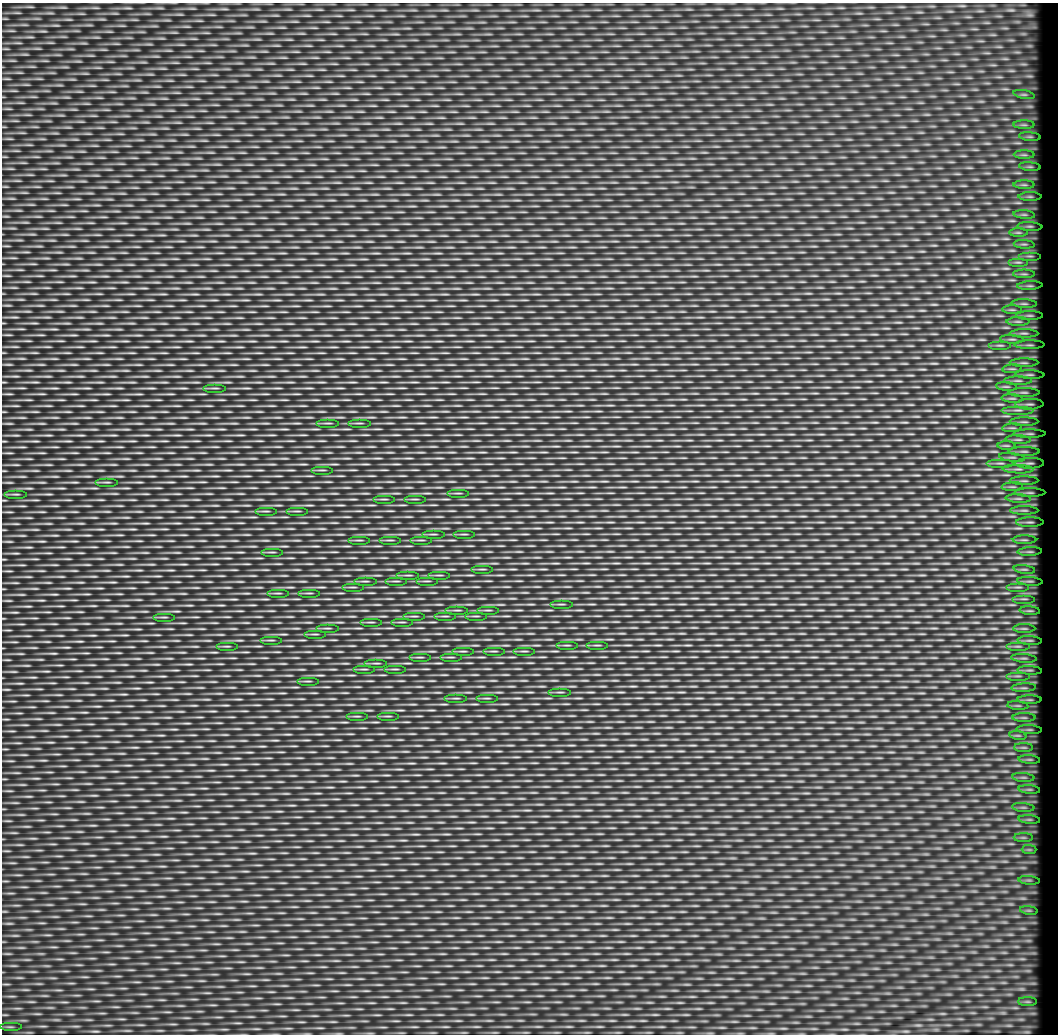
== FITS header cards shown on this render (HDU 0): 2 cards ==
NAXIS1  =                 1056
NAXIS2  =                 1032

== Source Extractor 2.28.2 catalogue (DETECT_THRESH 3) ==
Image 1056 x 1032 px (HDU 0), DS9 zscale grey, 1 PNG px = 1 image px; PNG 1060 x 1036 px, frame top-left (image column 1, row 1032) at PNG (2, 3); each listed source drawn as its Kron ellipse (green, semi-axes under 4 px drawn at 4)
Background 0.528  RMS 0.27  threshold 0.825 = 3 sigma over >= 5 px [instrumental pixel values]
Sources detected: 134; all 134 listed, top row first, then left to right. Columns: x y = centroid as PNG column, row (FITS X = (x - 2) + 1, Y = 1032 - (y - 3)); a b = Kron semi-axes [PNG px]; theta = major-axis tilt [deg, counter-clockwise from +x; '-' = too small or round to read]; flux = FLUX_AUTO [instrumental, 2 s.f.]
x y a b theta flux
1024 94 11 4 -11 45
1024 125 10 4 0 45
1030 137 11 4 -5 45
1024 155 10 4 0 46
1030 167 11 4 -5 46
1024 185 10 4 0 46
1030 197 11 4 0 48
1024 214 11 4 -5 47
1030 226 12 4 -3 51
1018 232 9 4 0 40
1024 244 10 4 -4 43
1030 256 11 4 0 46
1018 262 10 4 0 43
1024 274 11 3 0 42
1030 286 13 4 3 52
1024 304 13 4 -3 55
1012 310 10 4 0 38
1030 315 13 4 0 56
1018 321 11 4 0 49
1024 333 14 4 0 62
1012 339 12 4 -3 45
1000 345 11 2 0 36
1030 345 15 4 0 55
1024 363 14 4 0 60
1012 369 10 3 4 36
1030 375 14 4 -2 59
1018 381 14 4 0 60
1006 386 10 4 -5 37
215 388 11 2 0 29
1024 392 16 4 0 66
1012 398 10 4 -5 43
1030 404 14 5 1 69
1018 410 16 2 0 61
1024 422 14 4 0 61
328 423 11 2 0 29
359 423 11 2 0 28
1012 428 10 3 4 37
1030 434 16 4 0 63
1018 440 13 4 -3 56
1007 445 9 4 0 35
1024 451 16 4 0 69
1012 457 13 3 -7 49
1000 463 14 2 0 44
1030 463 14 5 1 72
1018 469 15 3 -2 61
322 470 11 2 0 27
1024 481 14 4 0 63
107 482 11 2 0 28
1012 487 10 4 4 40
458 493 11 2 0 28
1030 493 15 4 0 61
16 494 11 2 0 28
384 499 11 2 0 28
415 499 11 2 0 27
1018 499 13 4 -3 54
1024 510 14 4 0 59
266 511 11 2 0 28
297 511 11 2 0 28
1030 522 14 5 0 59
433 534 11 2 0 30
464 534 11 2 0 28
359 540 11 2 0 29
390 540 11 2 0 28
421 540 11 2 0 27
1024 540 12 3 0 43
272 552 11 2 0 28
1030 552 12 4 3 45
482 569 11 2 0 28
1024 569 11 4 -8 40
408 575 11 2 0 30
439 575 11 2 0 28
365 581 11 2 0 29
396 581 11 2 0 28
427 581 11 2 0 27
1030 581 13 3 -4 43
353 587 11 2 0 27
1018 587 11 2 0 37
278 593 11 2 0 28
309 593 11 2 0 27
1024 599 11 2 0 36
561 604 11 2 0 28
457 610 11 2 0 30
488 610 11 2 0 28
1030 611 10 4 -5 39
414 616 11 2 0 29
445 616 11 2 0 28
476 616 11 2 0 27
164 617 11 2 0 28
371 622 11 2 0 28
402 622 11 2 0 28
327 628 11 2 0 29
1024 628 11 4 0 43
315 634 11 2 0 27
271 640 11 2 0 28
1030 640 12 4 -3 47
567 645 11 2 0 28
597 645 11 2 0 28
227 646 11 2 0 27
1018 646 12 2 0 39
463 651 11 2 0 28
494 651 11 2 0 28
524 651 11 2 0 28
420 657 11 2 0 28
451 657 11 2 0 27
1024 658 13 3 -4 49
376 663 11 2 0 30
364 669 11 2 0 28
395 669 11 2 0 28
1030 670 12 4 -3 50
1018 676 12 2 0 40
308 681 11 2 0 27
1024 688 12 4 3 53
560 692 11 2 0 29
456 698 11 2 0 29
487 698 11 2 0 27
1030 700 12 4 0 51
1018 706 10 4 -5 43
357 716 11 2 0 27
388 716 11 2 0 27
1024 718 11 4 0 52
1029 730 13 4 -3 52
1018 735 8 4 -8 38
1024 747 9 4 0 45
1029 759 11 4 -5 48
1023 777 11 4 -5 50
1029 789 11 4 -5 48
1023 807 11 4 -5 50
1029 819 11 4 -5 47
1023 837 10 4 0 45
1029 850 7 4 0 40
1029 880 10 4 -4 45
1029 910 9 4 -8 42
1028 1002 9 4 0 43
10 1027 11 3 0 36